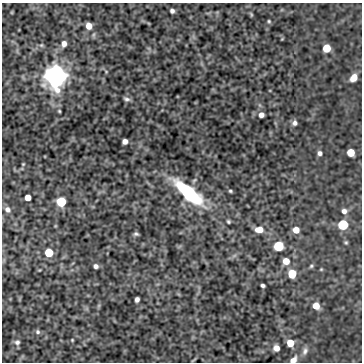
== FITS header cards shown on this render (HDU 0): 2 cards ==
NAXIS1  =                  360
NAXIS2  =                  360

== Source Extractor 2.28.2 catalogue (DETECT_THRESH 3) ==
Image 360 x 360 px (HDU 0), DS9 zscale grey, 1 PNG px = 1 image px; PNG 364 x 364 px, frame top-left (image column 1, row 360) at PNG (2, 3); no overlay
Background -0.524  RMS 0.41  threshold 1.23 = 3 sigma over >= 5 px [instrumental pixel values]
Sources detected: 47; all 47 listed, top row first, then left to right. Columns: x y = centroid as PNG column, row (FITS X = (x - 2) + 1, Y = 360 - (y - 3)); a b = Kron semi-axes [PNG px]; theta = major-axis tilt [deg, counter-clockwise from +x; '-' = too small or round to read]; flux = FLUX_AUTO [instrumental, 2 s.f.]
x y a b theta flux
172 11 4 4 - 69
251 14 6 3 -72 29
269 21 4 4 - 30
89 26 5 5 - 250
64 44 7 5 85 140
41 45 5 5 - 40
326 48 6 5 - 630
56 76 8 7 - 33000
354 77 7 6 - 270
127 99 8 4 -10 64
59 111 3 3 - 26
261 115 5 5 - 120
294 123 7 6 - 85
125 141 5 5 - 130
351 152 6 5 - 490
320 153 6 5 - 80
23 164 3 3 - 20
230 191 4 3 - 34
189 193 30 10 -41 2400
28 198 5 5 - 260
61 202 6 6 - 1500
7 209 7 6 - 94
344 211 6 6 - 99
228 222 3 3 - 35
343 225 6 6 - 1900
259 230 9 6 -1 240
296 230 5 5 - 280
136 234 6 4 -10 51
346 242 5 4 - 33
278 246 6 6 - 1700
49 253 5 5 - 780
286 261 6 6 - 260
96 266 4 4 - 80
311 266 6 4 48 39
321 269 5 3 - 24
292 274 6 5 - 910
263 285 4 3 - 58
137 299 5 4 - 86
316 306 6 6 - 370
38 332 6 6 - 56
72 340 4 3 - 24
17 342 8 7 - 85
290 343 6 5 - 460
276 348 5 5 - 170
305 351 11 7 68 110
194 360 10 2 35 31
293 360 8 6 41 180
At the frame edge (FLAGS 8, measured only in part): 1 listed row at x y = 293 360